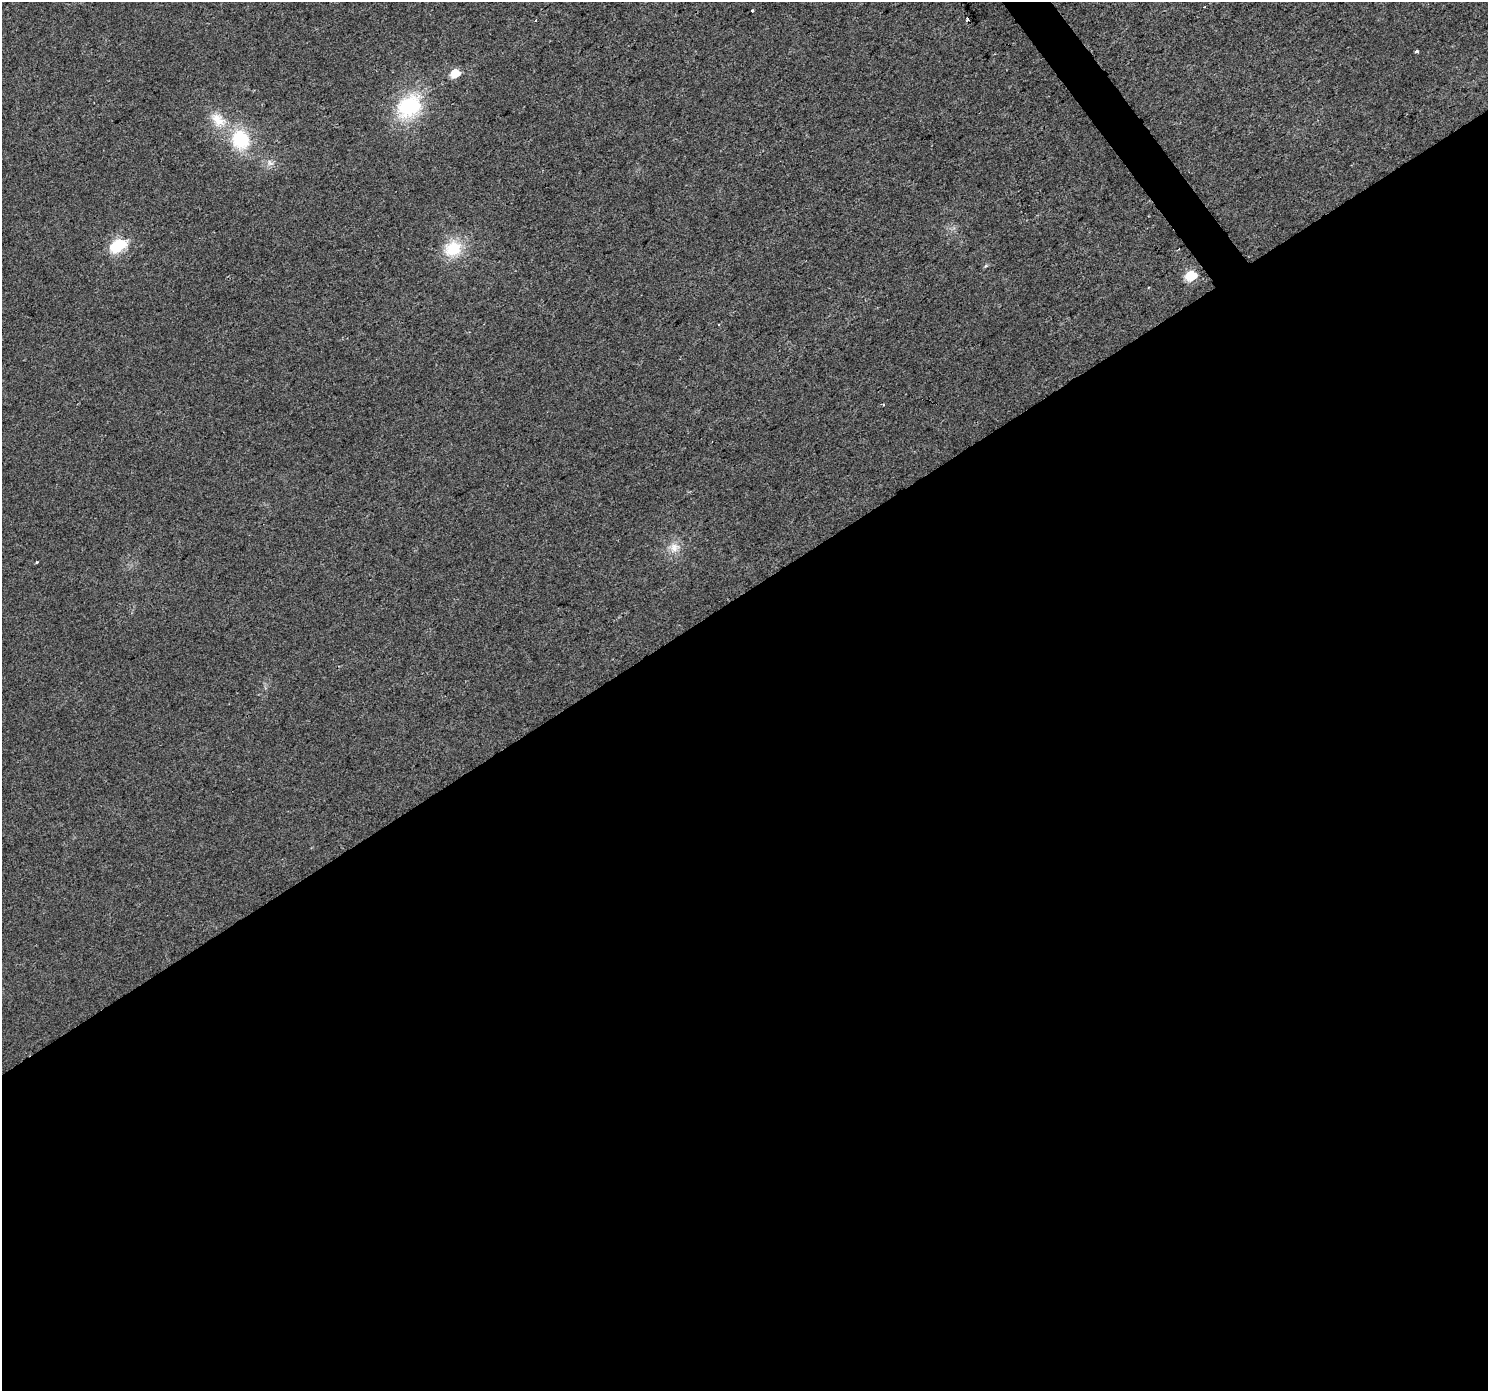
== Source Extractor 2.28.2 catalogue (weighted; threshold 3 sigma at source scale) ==
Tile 15 of 4 x 4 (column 3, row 4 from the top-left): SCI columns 2976-4461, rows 190-1578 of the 5947 x 5874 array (HDU 1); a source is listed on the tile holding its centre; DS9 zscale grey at full resolution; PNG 1490 x 1393 px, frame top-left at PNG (2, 2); no overlay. Shown black and unused: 58% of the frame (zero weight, under 2 of 3 exposures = <1% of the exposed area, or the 3 px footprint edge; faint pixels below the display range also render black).
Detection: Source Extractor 2.28.2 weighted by HDU 2 'WHT'; one run over the whole footprint, this tile lists its part. Background 0.0314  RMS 0.0063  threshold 0.0285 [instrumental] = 3 sigma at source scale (4.5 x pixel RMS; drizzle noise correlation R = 1.50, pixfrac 1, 0.0396/0.0396 arcsec/px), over >= 5 px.
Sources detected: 16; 1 inside a brighter object's white glare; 2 cosmic-ray / hot-pixel residue — not listed; the other 13 listed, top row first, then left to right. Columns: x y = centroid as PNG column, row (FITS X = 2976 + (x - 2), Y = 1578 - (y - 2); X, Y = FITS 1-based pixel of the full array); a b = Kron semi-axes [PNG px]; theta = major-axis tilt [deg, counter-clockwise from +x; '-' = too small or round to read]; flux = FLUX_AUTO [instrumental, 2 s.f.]
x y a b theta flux
752 10 3 3 - 3.8
967 19 3 2 - 1.4
1417 51 3 3 - 3.9
455 73 6 5 - 20
409 106 31 23 42 48
218 120 22 16 -42 13
240 139 24 20 -72 33
119 244 7 6 - 68
453 249 23 19 25 21
1179 249 2 2 - 0.49
986 266 5 4 - 0.9
1191 275 6 5 - 42
674 548 15 13 53 7.2
Unlisted compact peaks at least as high as the median listed source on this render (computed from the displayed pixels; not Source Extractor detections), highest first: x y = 37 562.